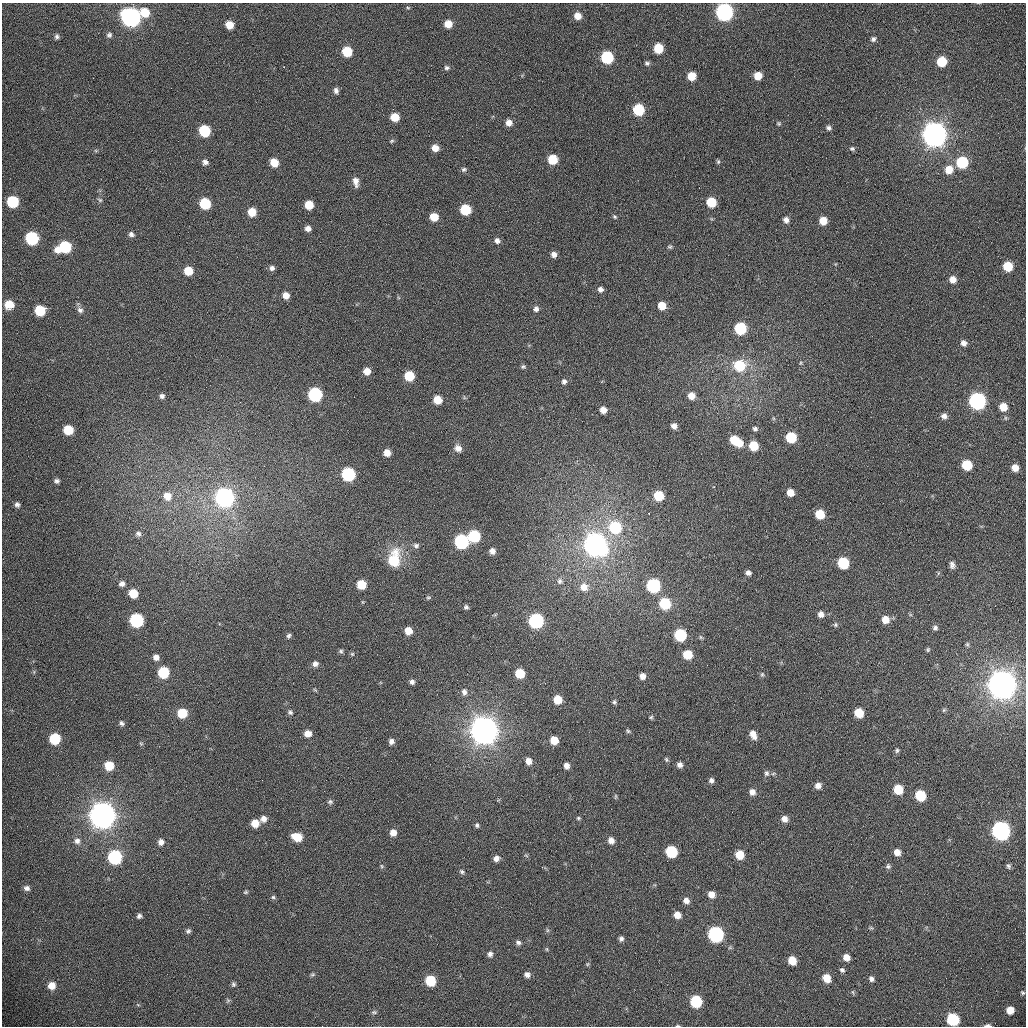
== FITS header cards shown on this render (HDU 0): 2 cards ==
NAXIS1  =                 1024 /fastest changing axis
NAXIS2  =                 1024 /next to fastest changing axis

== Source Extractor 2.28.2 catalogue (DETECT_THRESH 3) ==
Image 1024 x 1024 px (HDU 0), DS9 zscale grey, 1 PNG px = 1 image px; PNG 1028 x 1028 px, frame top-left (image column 1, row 1024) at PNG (2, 3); no overlay
Background 366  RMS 12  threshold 37.3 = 3 sigma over >= 5 px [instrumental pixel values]
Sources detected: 236; all 236 listed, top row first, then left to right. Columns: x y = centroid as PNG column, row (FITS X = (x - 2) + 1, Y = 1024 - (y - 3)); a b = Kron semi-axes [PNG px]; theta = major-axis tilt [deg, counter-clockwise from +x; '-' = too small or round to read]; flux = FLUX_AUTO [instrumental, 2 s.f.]
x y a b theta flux
408 8 6 4 -2 9.5e+02
145 12 8 8 - 1.7e+04
724 12 8 8 - 3.7e+05
578 16 7 6 - 8.2e+03
131 17 9 8 - 5.6e+05
448 24 7 7 - 1.1e+04
229 25 6 6 - 1.2e+04
109 35 6 6 - 2.0e+03
57 37 6 5 - 2.0e+03
873 39 6 6 - 2.3e+03
658 48 7 6 - 2.5e+04
347 52 7 7 - 2.9e+04
607 57 7 7 - 7.6e+04
942 61 7 7 - 3.0e+04
647 63 6 5 - 1.8e+03
447 68 7 6 - 2.1e+03
691 76 6 6 - 1.6e+04
758 76 6 6 - 1.3e+04
336 91 7 5 -83 3.1e+03
638 110 7 7 - 5.4e+04
395 117 7 6 - 1.6e+04
509 123 7 6 - 5.9e+03
779 123 5 5 - 1.2e+03
828 128 6 6 - 2.3e+03
205 131 7 7 - 5.3e+04
934 135 9 8 - 1.7e+06
392 141 6 4 22 1.1e+03
435 148 6 6 - 8.1e+03
852 149 6 5 - 1.7e+03
553 160 7 7 - 2.8e+04
205 162 7 6 - 3.3e+03
718 162 6 5 - 1.3e+03
962 162 7 7 - 6.1e+04
274 163 7 6 - 1.5e+04
464 169 7 6 - 1.9e+03
949 170 9 8 - 1.2e+04
356 182 11 6 -81 5.5e+03
100 200 7 5 -27 1.4e+03
13 202 7 7 - 5.7e+04
711 202 7 6 - 3.1e+04
205 204 7 7 - 4.6e+04
309 205 7 6 - 1.7e+04
465 210 7 7 - 4.1e+04
252 212 7 6 - 1.7e+04
434 217 7 6 - 1.4e+04
615 217 6 4 -34 1.2e+03
786 220 6 6 - 4.0e+03
823 221 6 6 - 1.3e+04
308 229 6 5 - 4.4e+03
131 234 7 6 - 2.7e+03
32 238 8 7 - 1.1e+05
497 241 7 6 - 3.3e+03
65 247 10 7 18 6.6e+04
670 247 6 5 - 1.4e+03
554 254 6 6 - 4.3e+03
1008 266 7 7 - 2.7e+04
272 268 7 6 - 2.9e+03
188 271 7 7 - 1.7e+04
953 279 7 7 - 7.1e+03
600 289 7 6 - 3.2e+03
286 295 6 6 - 7.3e+03
9 305 7 6 - 2.1e+04
662 306 7 6 - 1.3e+04
536 309 7 6 - 3.2e+03
80 310 8 7 - 3.1e+03
40 311 7 7 - 3.4e+04
740 328 7 7 - 7.2e+04
963 343 6 6 - 4.0e+03
800 363 6 4 89 1.0e+03
739 365 9 8 - 4.0e+04
523 366 6 5 - 1.5e+03
367 371 7 7 - 7.9e+03
409 376 7 7 - 2.9e+04
564 381 7 7 - 2.8e+03
315 395 8 7 - 1.5e+05
162 396 6 6 - 2.7e+03
691 396 6 6 - 8.9e+03
438 400 6 6 - 1.5e+04
977 401 8 8 - 3.3e+05
1003 407 7 7 - 1.2e+04
603 410 6 6 - 6.8e+03
944 416 7 6 - 3.8e+03
773 418 6 4 -71 1.1e+03
674 426 5 5 - 4.1e+03
755 429 6 5 - 2.1e+03
68 430 7 7 - 2.5e+04
791 437 7 7 - 4.4e+04
734 440 7 6 - 2.1e+04
739 443 7 6 - 1.2e+04
754 446 7 6 - 2.7e+04
458 448 9 8 - 5.3e+03
387 453 6 6 - 7.9e+03
967 465 7 7 - 3.4e+04
1015 468 6 6 - 7.8e+03
348 474 7 7 - 1.2e+05
57 481 6 5 - 2.3e+03
790 492 6 6 - 1.0e+04
167 496 10 9 - 9.8e+03
658 496 7 6 - 3.3e+04
224 497 8 8 - 4.9e+05
17 505 7 7 - 2.7e+03
648 513 3 2 - 1.3e+03
820 514 7 6 - 2.6e+04
615 527 8 8 - 6.7e+04
138 534 7 7 - 2.5e+03
474 536 7 7 - 7.4e+04
461 541 8 7 - 1.6e+05
416 545 7 6 - 2.3e+03
595 545 9 8 - 1.1e+06
492 551 6 5 - 4.8e+03
394 560 17 10 79 3.3e+04
843 563 7 7 - 5.2e+04
952 565 8 6 -75 3.3e+03
748 573 5 5 - 3.2e+03
560 581 8 8 - 2.8e+03
122 584 6 5 - 3.3e+03
361 585 7 6 - 2.3e+04
653 585 7 7 - 1.4e+05
584 587 10 9 - 8.7e+03
133 593 7 6 - 1.9e+04
428 597 7 5 7 1.2e+03
363 602 5 3 - 7.4e+02
665 603 7 7 - 5.5e+04
466 607 5 5 - 1.9e+03
821 614 7 7 - 4.7e+03
885 619 8 7 - 9.8e+03
136 620 8 7 - 1.2e+05
536 621 8 7 - 1.9e+05
835 625 6 6 - 1.8e+03
935 628 6 5 - 2.3e+03
408 631 6 6 - 1.1e+04
680 635 7 7 - 7.2e+04
289 636 6 5 - 2.0e+03
701 637 6 5 - 1.3e+03
967 644 6 5 - 1.3e+03
928 650 6 5 - 1.2e+03
341 651 6 6 - 1.5e+03
352 654 6 5 - 1.2e+03
687 654 7 6 - 2.4e+04
156 657 6 6 - 4.5e+03
315 664 7 7 - 3.6e+03
163 672 7 7 - 5.1e+04
520 673 7 6 - 2.5e+04
762 674 6 5 - 1.4e+03
642 676 6 6 - 5.5e+03
412 682 6 5 - 2.9e+03
1002 685 10 9 - 2.4e+06
315 690 6 4 -19 9.6e+02
464 692 9 7 -85 3.6e+03
557 700 7 6 - 1.7e+04
614 702 6 5 - 1.6e+03
944 710 6 5 - 1.2e+03
290 712 7 6 - 2.0e+03
182 713 7 7 - 2.7e+04
859 713 7 6 - 2.3e+04
651 717 6 4 16 1.2e+03
122 723 6 5 - 2.0e+03
484 731 9 9 - 2.3e+06
628 731 6 5 - 1.4e+03
308 733 7 6 - 6.9e+03
753 735 10 7 -68 7.8e+03
55 739 7 7 - 4.3e+04
554 740 6 6 - 1.3e+04
391 741 6 6 - 3.5e+03
141 743 6 4 -2 9.4e+02
897 750 6 6 - 1.7e+03
666 759 7 5 -60 1.4e+03
529 761 7 6 - 6.2e+03
680 765 6 6 - 4.0e+03
109 766 7 7 - 2.0e+04
566 766 6 5 - 4.8e+03
766 773 8 7 - 2.6e+03
711 780 6 6 - 2.9e+03
818 786 7 6 - 5.3e+03
898 789 7 6 - 2.7e+04
752 792 7 7 - 4.9e+03
920 795 7 7 - 4.3e+04
615 796 8 4 82 1.1e+03
330 802 7 7 - 2.0e+03
102 815 9 9 - 2.1e+06
578 818 5 4 - 1.2e+03
263 819 7 7 - 4.7e+03
784 819 7 7 - 5.4e+03
255 823 7 6 - 1.2e+04
477 825 6 5 - 1.7e+03
1001 831 8 8 - 4.9e+05
393 833 7 7 - 6.7e+03
297 837 8 6 -17 1.9e+04
611 840 7 6 - 5.6e+03
77 841 9 8 - 4.3e+03
161 842 7 6 - 3.9e+03
671 851 7 7 - 6.2e+04
897 852 7 6 - 6.3e+03
739 855 7 7 - 1.7e+04
115 857 8 8 - 1.2e+05
496 858 6 6 - 4.4e+03
382 866 5 5 - 1.2e+03
888 866 7 6 - 1.9e+03
1008 866 7 5 -72 1.9e+03
462 872 7 5 -33 1.7e+03
27 888 7 6 - 3.3e+03
245 892 6 4 20 1.2e+03
711 894 7 6 - 7.6e+03
273 897 5 5 - 1.3e+03
686 901 7 6 - 5.2e+03
677 915 6 6 - 8.7e+03
139 916 5 4 - 2.1e+03
871 928 6 4 -18 1.0e+03
547 930 6 4 -72 1.2e+03
188 931 7 5 50 1.8e+03
716 934 8 7 - 2.3e+05
621 939 6 5 - 2.4e+03
518 942 7 5 -13 2.5e+03
547 949 6 4 -89 9.2e+02
490 954 7 6 - 3.0e+03
846 957 6 6 - 6.5e+03
792 960 7 6 - 1.5e+04
587 964 5 5 - 1.1e+03
842 970 6 5 - 1.9e+03
312 974 7 5 18 1.3e+03
527 974 7 6 - 3.8e+03
827 978 7 6 - 1.3e+04
871 979 6 5 - 2.7e+03
430 981 7 7 - 3.7e+04
233 984 6 6 - 1.8e+03
52 985 8 8 - 8.2e+03
853 992 6 4 -71 9.7e+02
1023 993 5 4 - 1.2e+03
228 1000 6 6 - 1.4e+03
696 1001 8 7 - 6.3e+04
138 1005 6 3 -19 8.9e+02
1010 1010 6 6 - 1.2e+04
374 1012 8 5 8 1.7e+03
953 1019 8 7 - 7.4e+04
987 1025 8 3 1 2.4e+03
677 1026 6 3 0 1.0e+03
At the frame edge (FLAGS 8, measured only in part): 3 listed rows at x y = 724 12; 987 1025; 677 1026